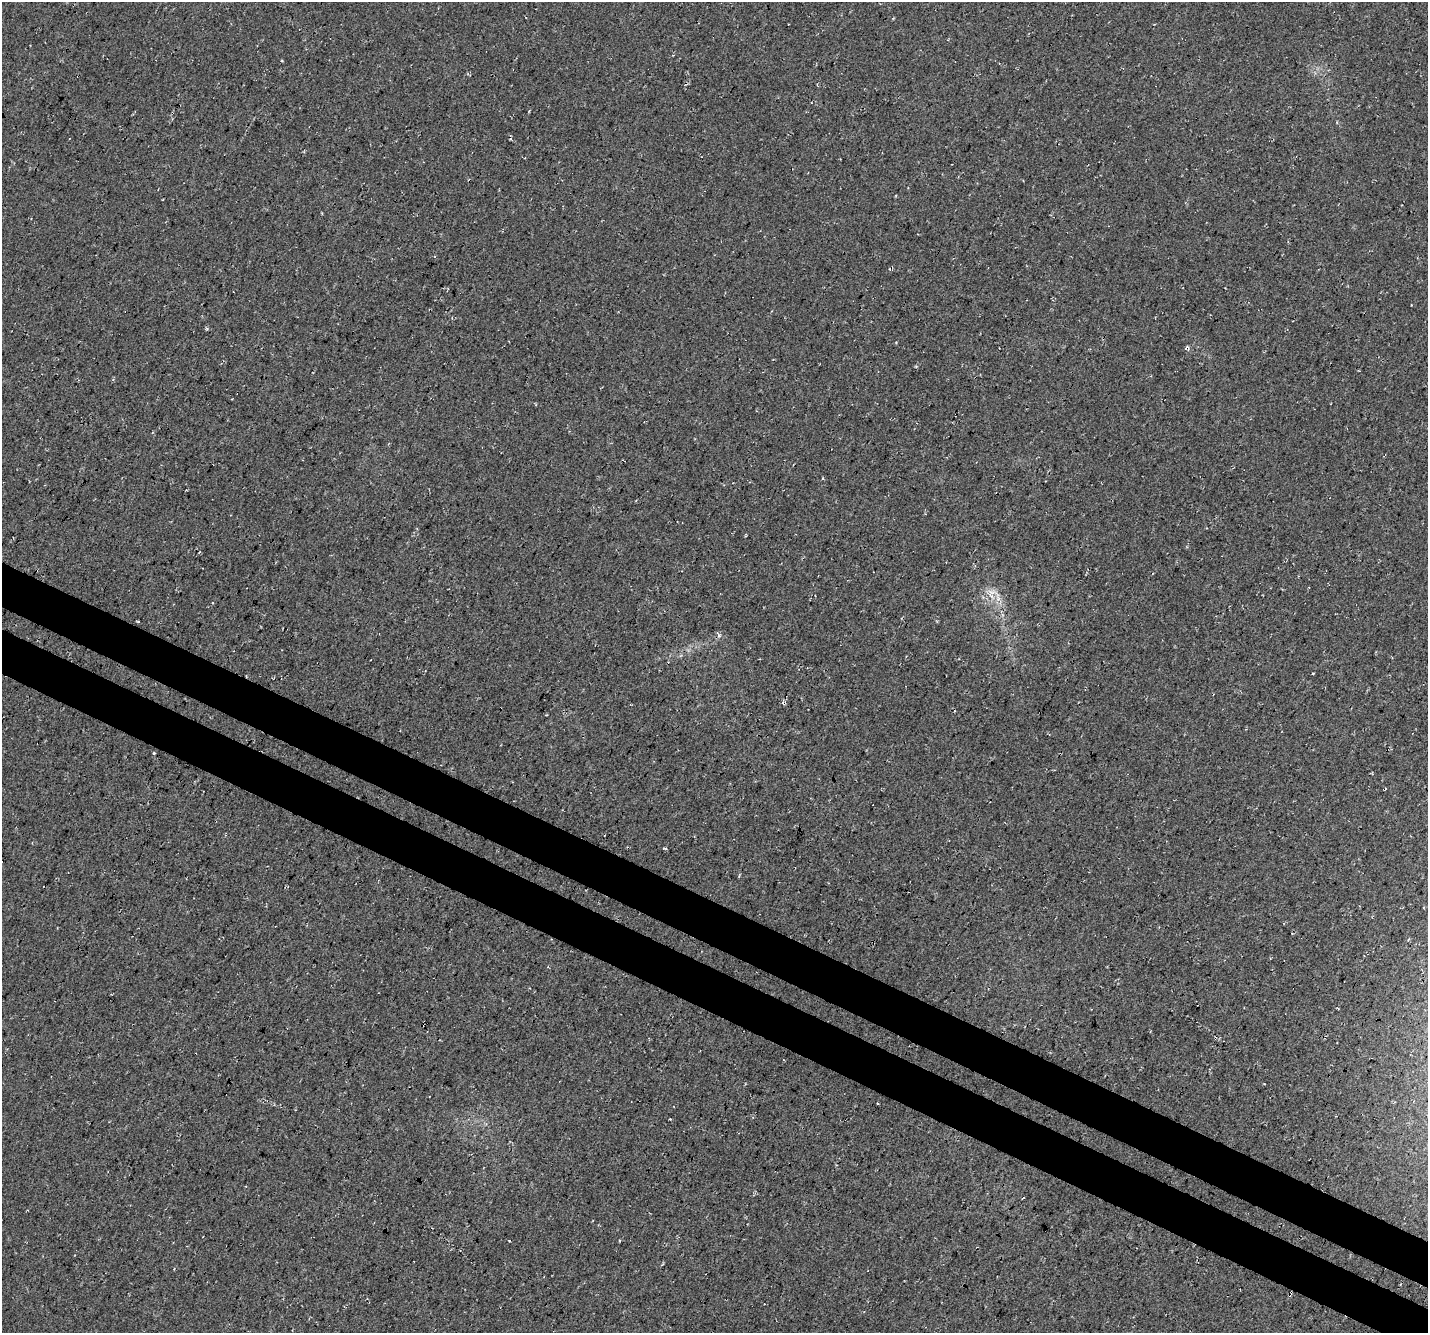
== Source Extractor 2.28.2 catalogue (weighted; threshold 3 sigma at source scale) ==
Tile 6 of 4 x 4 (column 2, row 2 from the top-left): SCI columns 1456-2881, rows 2914-4244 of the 5769 x 5892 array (HDU 1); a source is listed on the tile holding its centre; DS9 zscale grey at full resolution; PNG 1430 x 1335 px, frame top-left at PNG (2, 2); no overlay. Shown black and unused: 7% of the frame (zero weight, under 3 of 4 exposures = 5% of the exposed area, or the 3 px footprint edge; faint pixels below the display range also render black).
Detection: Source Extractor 2.28.2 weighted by HDU 2 'WHT'; one run over the whole footprint, this tile lists its part. Background 0.0391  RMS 0.0096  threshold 0.0434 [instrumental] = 3 sigma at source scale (4.5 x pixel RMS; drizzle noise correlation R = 1.50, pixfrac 1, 0.0396/0.0396 arcsec/px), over >= 5 px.
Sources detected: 5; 2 cosmic-ray / hot-pixel residue — not listed; the other 3 listed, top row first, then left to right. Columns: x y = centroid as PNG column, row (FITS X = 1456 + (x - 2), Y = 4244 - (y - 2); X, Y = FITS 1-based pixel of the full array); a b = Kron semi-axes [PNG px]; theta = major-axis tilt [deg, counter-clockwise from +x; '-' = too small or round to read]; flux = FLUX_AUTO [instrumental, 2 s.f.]
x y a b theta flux
992 592 10 5 11 4.3
719 636 5 4 - 1.9
509 1241 3 2 - 0.79